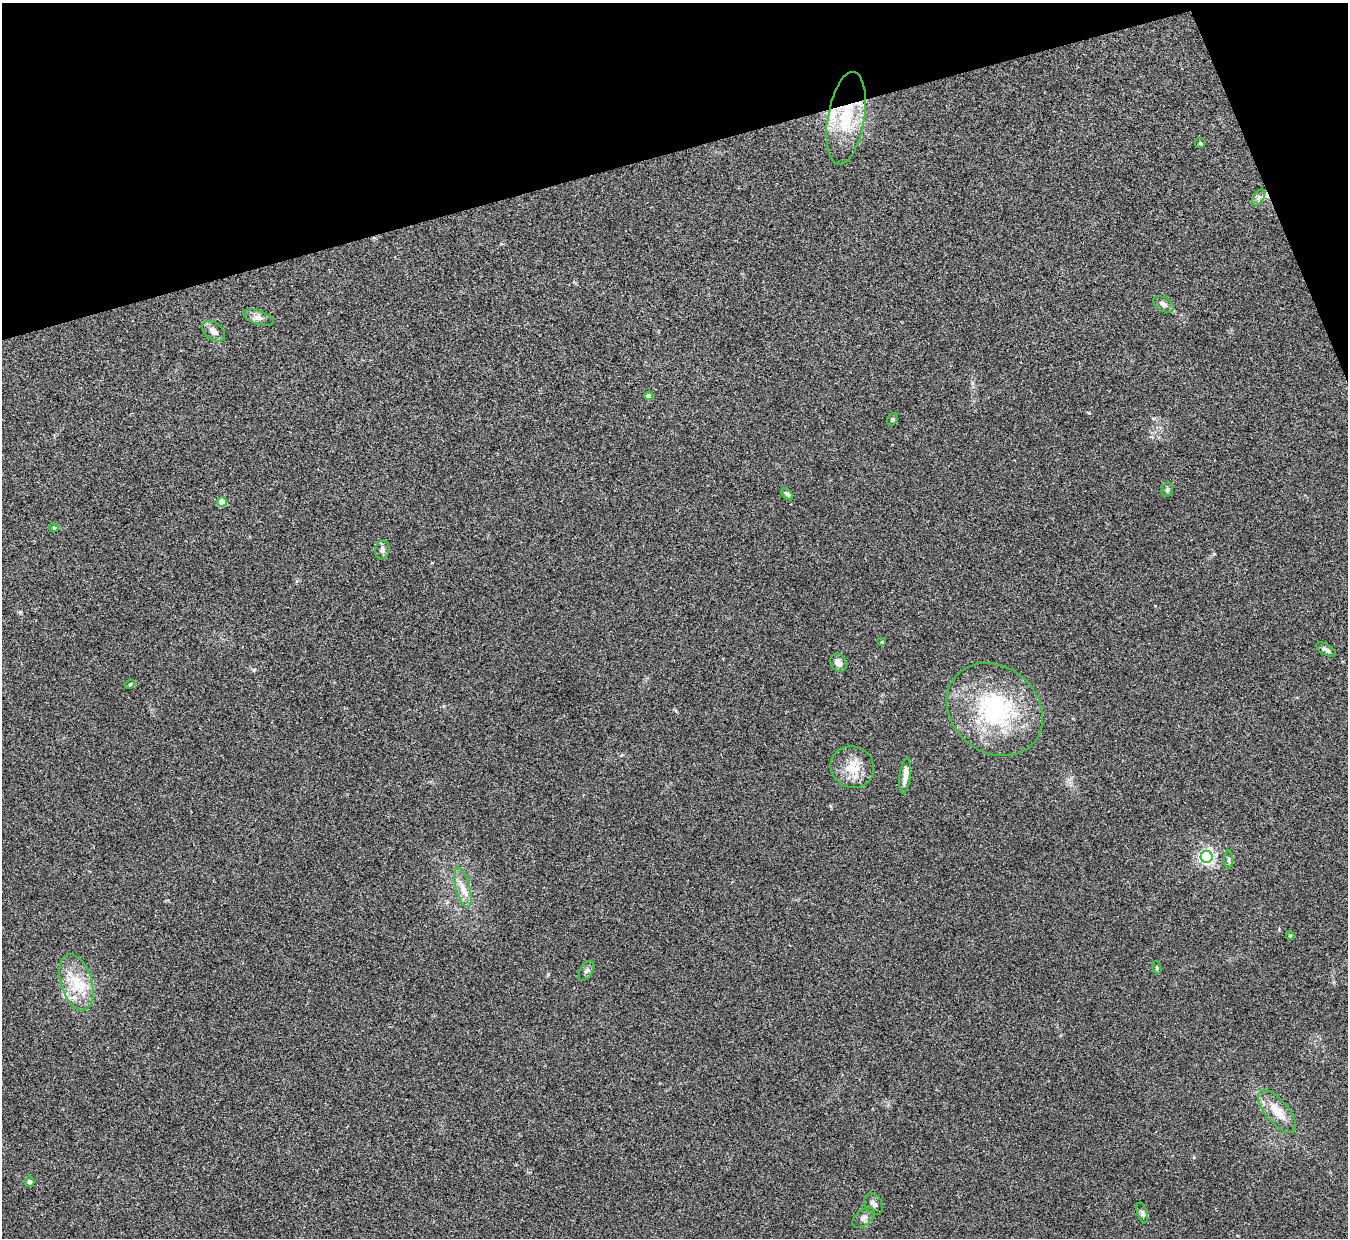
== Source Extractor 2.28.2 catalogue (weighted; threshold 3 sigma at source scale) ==
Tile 3 of 4 x 4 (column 3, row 1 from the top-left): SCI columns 2700-4045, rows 3869-5104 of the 5402 x 5386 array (HDU 1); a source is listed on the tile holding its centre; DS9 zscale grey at full resolution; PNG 1350 x 1240 px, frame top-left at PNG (2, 3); each listed source drawn as its Kron ellipse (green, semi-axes under 4 px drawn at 4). Shown black and unused: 14% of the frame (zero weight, under 3 of 4 exposures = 1% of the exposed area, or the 3 px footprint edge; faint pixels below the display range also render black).
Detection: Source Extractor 2.28.2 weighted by HDU 2 'WHT'; one run over the whole footprint, this tile lists its part. Background 0.0565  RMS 0.0051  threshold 0.0227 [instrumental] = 3 sigma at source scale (4.5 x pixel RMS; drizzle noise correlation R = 1.50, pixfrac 1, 0.05/0.05 arcsec/px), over >= 5 px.
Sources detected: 35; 3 inside a brighter listed object's ellipse — not listed separately; the other 32 listed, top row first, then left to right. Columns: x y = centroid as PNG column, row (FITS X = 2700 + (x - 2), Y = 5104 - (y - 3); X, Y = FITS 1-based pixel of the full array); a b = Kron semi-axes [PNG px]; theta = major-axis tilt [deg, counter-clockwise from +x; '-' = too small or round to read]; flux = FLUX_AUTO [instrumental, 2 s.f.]
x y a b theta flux
846 118 47 18 80 26
1200 143 5 5 - 0.61
1259 197 9 5 59 1.4
1163 304 11 6 -31 2
258 317 16 7 -18 2.7
214 331 13 8 -39 3.3
649 396 4 4 - 3.6
892 419 7 5 56 0.74
1167 490 7 5 75 0.93
787 494 7 4 -43 1.3
222 502 5 4 - 7.9
54 528 5 4 - 0.59
382 550 9 7 74 1.9
882 642 4 3 - 0.5
1326 650 11 5 -30 1.6
838 663 10 7 -58 3
130 684 5 4 - 0.55
995 710 51 42 -40 60
852 767 22 20 -27 11
905 776 17 5 82 3.4
1207 857 6 6 - 140
1228 860 9 4 90 0.96
463 887 20 7 -75 4.9
1290 936 4 4 - 0.54
1157 967 6 4 -70 0.67
586 971 11 6 58 1.5
76 982 29 15 -73 15
1277 1112 26 11 -50 9.6
30 1182 5 5 - 1.4
874 1204 11 8 -58 2.1
1142 1213 11 5 -73 1.3
864 1218 13 7 39 2.2
Overlapping masked pixels (flux is a lower limit): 1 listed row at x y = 846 118